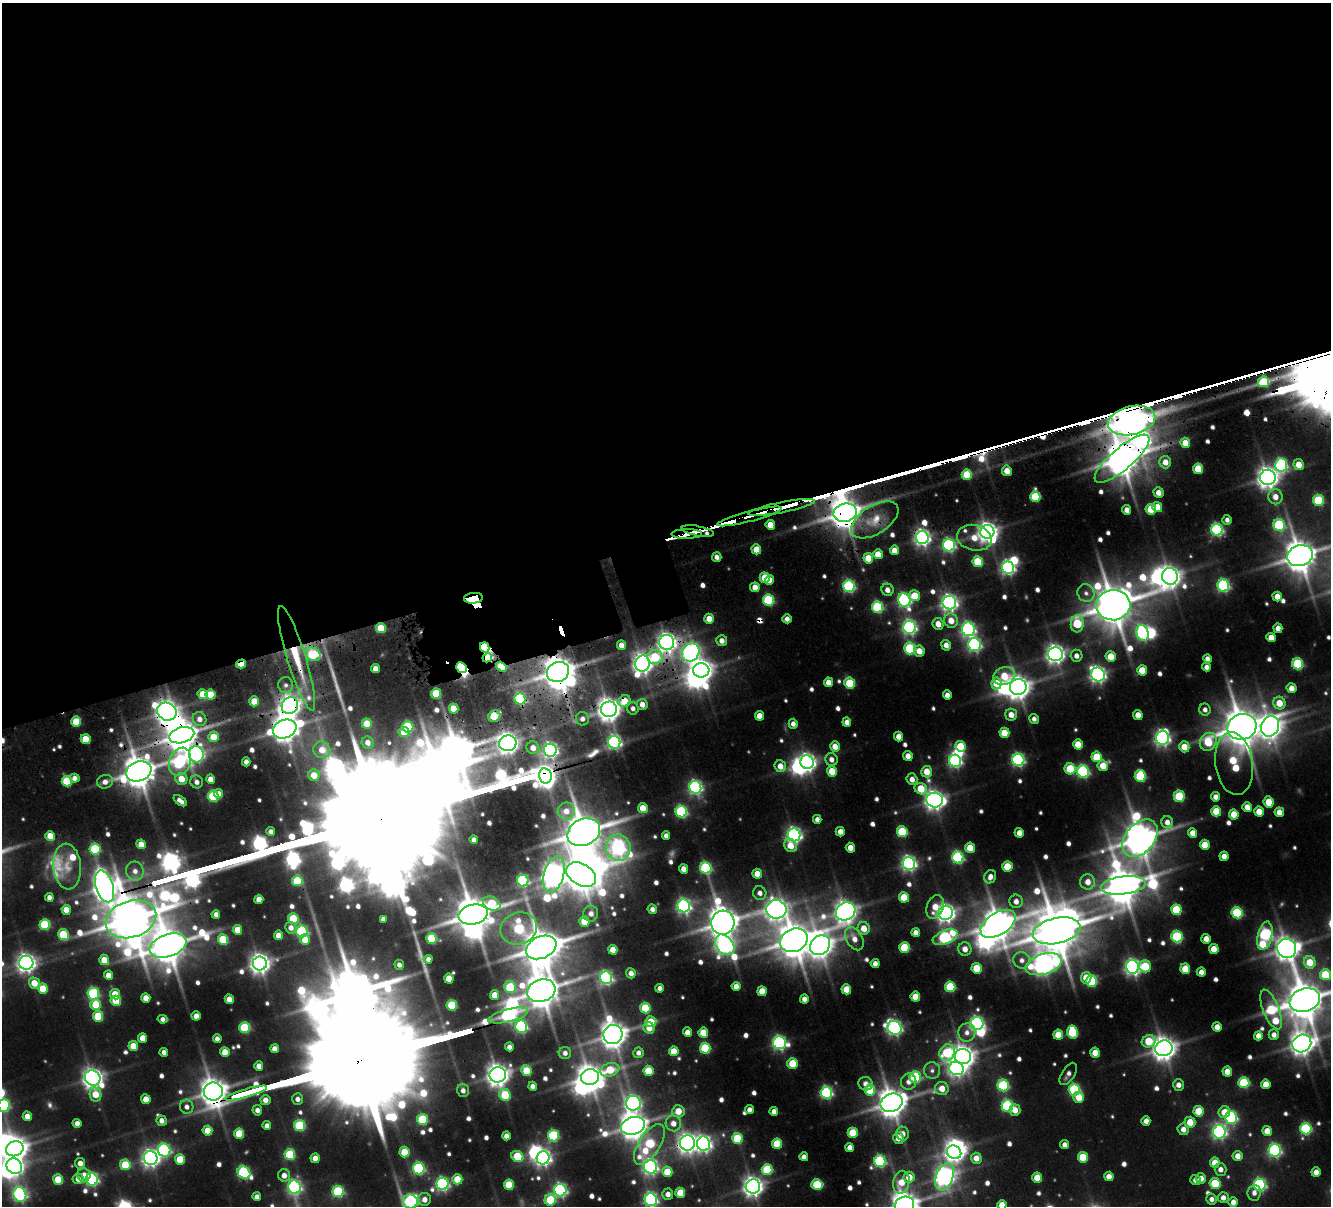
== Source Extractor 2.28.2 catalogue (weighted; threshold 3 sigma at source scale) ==
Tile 2 of 4 x 4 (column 2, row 1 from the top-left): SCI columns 1508-2836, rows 4104-5307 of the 5674 x 5679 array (HDU 1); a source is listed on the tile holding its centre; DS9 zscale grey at full resolution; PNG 1333 x 1208 px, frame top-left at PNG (2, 3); each listed source drawn as its Kron ellipse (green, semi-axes under 4 px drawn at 4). Shown black and unused: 46% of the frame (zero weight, under 3 of 5 exposures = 13% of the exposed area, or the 3 px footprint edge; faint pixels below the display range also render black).
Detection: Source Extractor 2.28.2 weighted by HDU 2 'WHT'; one run over the whole footprint, this tile lists its part. Background 0.103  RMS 0.0097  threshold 0.0438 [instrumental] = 3 sigma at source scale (4.5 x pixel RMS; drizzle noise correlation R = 1.50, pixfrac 1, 0.05/0.05 arcsec/px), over >= 5 px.
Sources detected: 748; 11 too faint to see at this stretch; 32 inside a brighter object's white glare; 13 cosmic-ray / hot-pixel residue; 6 long thin detections or spike segments (spike, bleed or trail) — neither listed nor drawn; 5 inside a brighter listed object's ellipse — not listed separately; of the other 681, all 500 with FLUX_AUTO >= 4.86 (the completeness limit of this list) listed and drawn (181 fainter detections not listed), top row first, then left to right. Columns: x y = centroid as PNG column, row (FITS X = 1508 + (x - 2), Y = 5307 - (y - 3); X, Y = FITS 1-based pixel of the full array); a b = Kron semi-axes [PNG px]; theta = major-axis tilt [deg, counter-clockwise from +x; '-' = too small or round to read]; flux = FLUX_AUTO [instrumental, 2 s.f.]
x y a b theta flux
1264 382 5 5 - 58
1131 420 24 14 13 3800
1185 443 5 5 - 17
1122 459 35 11 40 3100
1165 462 6 6 - 12
1299 464 5 5 - 14
1281 465 6 6 - 170
1198 469 5 5 - 33
1007 471 5 5 - 14
967 475 5 5 - 37
1268 477 7 7 - 830
1159 493 5 5 - 9.6
1035 497 5 5 - 60
1275 497 7 7 - 10
1318 500 5 5 - 65
781 507 34 5 11 2200
1157 507 5 5 - 15
1151 509 5 5 - 31
1127 510 5 4 - 8.5
845 513 12 9 14 2000
749 516 33 5 15 2300
875 520 26 14 32 26
1227 520 5 4 - 4.9
770 525 5 4 - 19
1279 525 6 5 - 99
1217 530 6 5 - 190
698 531 16 5 -11 740
987 532 7 7 - 710
687 534 15 5 1 690
922 538 6 6 - 440
974 538 17 12 -14 22
949 545 6 6 - 210
756 549 5 5 - 18
894 550 5 4 - 13
878 554 5 4 - 17
1300 556 13 10 17 2200
717 557 5 4 - 6.6
868 558 5 5 - 27
978 562 5 5 - 46
1008 568 6 6 - 280
1170 576 8 8 - 840
765 578 5 5 - 28
770 580 5 4 - 12
849 586 6 5 - 170
1223 586 6 6 - 170
755 587 5 4 - 14
887 590 6 6 - 7.4
1086 593 9 8 - 6.1
914 596 5 5 - 24
1277 596 5 4 - 13
473 598 9 5 6 1500
768 600 6 5 - 96
904 600 7 6 - 230
949 603 7 6 - 460
1113 605 17 15 4 3600
878 607 6 5 - 100
709 619 5 4 - 14
787 619 4 4 - 6.4
951 621 7 6 - 13
938 624 6 5 - 12
1077 624 9 6 84 55
910 627 6 6 - 290
381 628 5 5 - 37
1278 628 5 4 - 8.9
968 629 7 6 - 290
1142 633 8 6 -71 160
1271 637 5 4 - 14
722 641 5 5 - 8
667 642 7 7 - 670
974 644 6 6 - 230
621 645 5 4 - 12
946 645 5 5 - 7.1
485 647 5 4 - 310
910 648 6 5 - 90
919 651 5 5 - 13
691 652 9 8 - 380
313 654 8 6 -35 73
1055 654 7 7 - 610
1077 656 6 6 - 6.7
1111 656 5 5 - 21
655 657 7 7 - 50
297 658 55 9 -73 60
487 658 5 4 - 36
1207 659 4 4 - 6.3
643 663 8 7 - 720
241 664 5 3 - 29
1298 664 5 5 - 81
501 667 6 4 -33 38
1206 667 4 4 - 6
462 668 5 5 - 650
375 669 4 4 - 11
701 670 8 7 - 1000
1142 670 5 5 - 28
558 672 11 10 - 2100
1098 674 7 6 - 410
1004 676 11 8 21 33
828 682 5 4 - 11
850 683 5 5 - 57
997 683 6 5 - 21
286 685 8 7 - 4.9
1018 687 8 8 - 1100
1291 688 5 5 - 11
436 693 5 5 - 33
203 694 5 5 - 23
210 695 5 5 - 28
947 695 5 4 - 7.3
520 699 6 5 - 110
254 701 5 5 - 21
624 701 6 5 - 27
1279 703 6 6 - 20
642 704 5 5 - 9.8
290 705 9 8 - 800
453 708 5 5 - 19
633 708 6 6 - 5.1
609 709 8 7 - 1100
1205 710 6 5 - 5.5
167 712 10 8 -31 860
1011 715 6 5 - 11
1138 715 5 4 - 12
494 716 6 5 - 38
759 716 5 4 - 13
200 719 7 6 - 8.1
582 719 7 6 - 5
1034 719 5 4 - 5.1
76 722 5 5 - 33
847 722 5 4 - 7.6
367 724 5 5 - 25
793 724 5 4 - 6
1270 726 10 9 - 950
408 727 5 5 - 87
1242 727 15 12 16 3100
285 729 12 9 20 1300
404 732 5 5 - 15
1004 733 5 5 - 28
182 735 13 8 15 2200
899 736 5 4 - 11
213 737 5 5 - 21
1162 738 7 6 - 380
86 739 5 5 - 34
614 742 6 6 - 240
1208 742 9 8 - 42
368 743 6 6 - 8.7
508 743 8 8 - 760
1078 744 5 5 - 20
835 746 5 5 - 13
961 746 5 5 - 33
1184 747 5 5 - 15
533 748 6 6 - 9.2
322 750 8 8 - 15
550 750 6 6 - 350
196 754 8 7 - 280
908 756 5 4 - 8.5
1097 757 5 5 - 40
831 759 6 6 - 6.7
1018 760 6 6 - 220
955 761 6 6 - 210
180 762 14 10 67 120
246 762 4 4 - 6
807 762 7 6 - 510
1234 764 31 19 -82 60
780 766 6 5 - 13
1103 766 5 5 - 20
1070 769 5 5 - 48
139 771 13 9 20 2200
832 771 5 5 - 21
927 772 6 5 - 17
1083 772 6 6 - 170
314 775 6 5 - 15
545 776 7 6 - 780
1140 776 6 5 - 73
75 778 5 4 - 7.2
181 779 6 6 - 18
211 779 5 4 - 10
912 779 6 5 - 8.2
67 781 5 5 - 65
105 782 8 7 - 7.5
197 782 6 6 - 5.3
695 787 6 6 - 270
921 789 6 5 - 29
219 793 5 4 - 6.1
213 796 5 5 - 89
1179 796 5 5 - 53
1216 797 4 4 - 8.2
935 800 8 7 - 680
180 801 7 4 -36 7.4
1269 802 6 5 - 22
1247 807 5 4 - 12
643 808 5 5 - 18
566 811 8 8 - 13
1216 811 5 5 - 26
1259 811 5 4 - 16
681 812 6 5 - 140
1279 812 5 4 - 11
1234 814 5 5 - 22
817 819 4 4 - 5.5
1167 822 6 5 - 8.3
271 831 4 4 - 5
584 832 17 13 25 3100
840 832 5 4 - 9.4
902 832 5 5 - 68
1019 833 5 4 - 10
1193 833 5 4 - 11
794 835 6 6 - 360
50 836 5 4 - 16
666 836 4 4 - 5.6
1140 838 21 14 50 2400
474 840 4 4 - 5.7
141 844 5 4 - 16
1205 845 5 5 - 22
791 846 7 6 - 16
618 848 13 12 - 300
850 848 5 4 - 12
970 848 5 5 - 20
95 849 6 5 - 73
1224 856 5 4 - 8.7
958 858 6 5 - 140
909 863 6 6 - 330
67 866 23 14 -86 20
1007 867 5 5 - 30
706 868 6 5 - 130
684 869 5 4 - 9.8
135 871 10 8 -73 8.9
554 874 19 10 74 950
757 874 5 4 - 12
581 875 16 10 -30 2000
990 877 7 5 65 6.9
297 881 5 5 - 54
523 881 6 5 - 130
1088 882 7 7 - 11
1123 885 22 9 7 2600
105 886 16 8 -73 1200
760 893 7 6 - 6.4
49 897 4 4 - 5.8
904 897 5 5 - 27
259 899 5 4 - 12
1016 901 7 6 - 7.6
492 903 9 6 -25 46
684 906 6 6 - 310
935 907 12 8 67 16
652 909 5 4 - 5.9
776 909 10 9 - 800
66 910 5 4 - 16
1176 910 5 5 - 56
846 911 10 8 30 890
946 913 7 7 - 590
1237 913 5 5 - 98
216 914 4 4 - 5.9
473 914 15 10 13 3000
591 914 8 7 - 7.4
131 919 26 18 18 4800
293 919 5 5 - 51
383 919 4 4 - 4.9
584 921 5 5 - 30
723 923 12 11 - 1900
998 924 20 11 33 2100
45 925 5 5 - 74
291 928 6 5 - 7.4
519 928 19 16 17 93
864 928 6 6 - 16
237 930 5 4 - 20
302 931 6 5 - 140
1057 931 24 12 13 4500
916 932 4 4 - 7.1
63 935 5 5 - 58
279 935 5 4 - 12
1265 936 14 7 77 180
945 937 13 7 22 160
1177 937 6 5 - 95
431 939 5 5 - 72
854 939 12 8 -61 12
1206 939 5 4 - 10
223 940 5 5 - 56
305 940 5 5 - 18
794 940 14 11 23 2500
725 945 11 8 -51 450
820 945 11 9 44 1200
168 946 19 11 20 2800
541 947 16 11 24 3100
904 947 5 5 - 45
1287 948 10 9 - 1100
965 949 7 6 - 9.8
1214 949 5 5 - 16
613 950 5 4 - 16
428 959 4 4 - 5.2
104 960 5 5 - 20
1022 960 8 8 - 6.9
1310 962 6 6 - 25
26 963 7 7 - 610
260 963 7 7 - 720
875 964 4 4 - 7.8
1044 964 19 10 17 770
399 965 5 4 - 5
1145 966 6 5 - 43
1133 967 7 6 - 400
977 968 5 5 - 35
1185 969 5 5 - 26
1201 972 4 4 - 6.9
631 973 5 4 - 6.6
108 975 5 4 - 12
1325 975 5 5 - 44
449 978 5 4 - 20
606 978 6 6 - 210
1086 978 6 5 - 20
1092 981 6 5 - 81
34 983 5 5 - 18
736 986 4 4 - 9.1
510 987 6 6 - 45
950 987 5 5 - 61
660 988 4 4 - 6
43 989 5 5 - 36
846 989 5 5 - 22
541 991 14 11 19 2500
762 991 5 4 - 19
93 994 6 5 - 130
115 994 5 5 - 25
494 995 5 4 - 15
915 997 5 5 - 21
146 998 5 4 - 12
229 999 5 4 - 13
804 999 4 4 - 6.8
1305 1000 15 11 19 3500
116 1001 5 5 - 37
96 1005 5 5 - 38
452 1005 5 5 - 66
645 1008 5 5 - 48
1271 1010 21 8 -69 86
98 1016 5 5 - 43
196 1016 4 4 - 9.5
508 1016 20 6 14 210
163 1019 5 4 - 5.1
651 1022 5 5 - 25
977 1024 6 6 - 270
521 1027 6 5 - 170
1217 1027 5 4 - 8.7
245 1028 5 5 - 81
649 1028 6 5 - 13
894 1028 7 6 - 350
687 1032 5 4 - 11
1072 1032 6 5 - 62
703 1033 5 5 - 27
967 1033 9 8 - 7.4
613 1035 10 9 - 1500
1058 1035 5 5 - 22
1274 1035 5 5 - 6.5
1258 1036 4 4 - 8
142 1038 5 4 - 13
217 1039 4 4 - 5.6
1149 1041 7 6 - 33
780 1043 6 6 - 260
1302 1044 10 8 29 1100
133 1046 5 5 - 22
509 1047 4 4 - 6.3
705 1048 5 5 - 71
1164 1048 9 8 - 1200
275 1049 4 4 - 9.1
674 1051 5 5 - 22
164 1052 4 4 - 6.3
225 1052 5 5 - 17
565 1053 6 6 - 5.3
638 1053 5 5 - 5.7
947 1053 9 7 62 79
1095 1053 5 4 - 16
963 1057 8 7 - 980
792 1063 5 5 - 36
259 1066 5 4 - 8.2
956 1068 7 6 - 360
610 1070 10 6 18 32
932 1070 8 8 - 4.9
526 1071 5 5 - 33
648 1071 5 5 - 38
1227 1072 5 4 - 14
1068 1074 12 6 58 5.5
498 1075 8 7 - 1000
590 1077 9 8 - 1400
915 1077 6 5 - 86
93 1078 8 7 - 660
909 1082 8 7 - 6.9
1244 1083 5 5 - 78
866 1084 7 6 - 7.2
1266 1084 5 5 - 16
1003 1085 6 5 - 110
1178 1085 6 5 - 7.2
533 1086 4 4 - 5.7
942 1088 7 6 - 13
463 1090 7 6 - 5.6
870 1090 5 5 - 37
1074 1090 6 5 - 130
213 1091 9 9 - 1500
246 1093 22 3 16 1600
826 1093 6 5 - 180
96 1094 7 6 - 18
505 1095 6 5 - 48
1079 1097 5 5 - 21
146 1099 5 4 - 16
298 1099 6 5 - 5.8
265 1100 5 5 - 8.6
633 1103 7 7 - 320
891 1103 11 9 21 1800
4 1105 6 6 - 110
1007 1106 6 5 - 130
187 1107 7 6 - 5.7
257 1110 5 5 - 5.7
749 1110 4 4 - 6.6
1015 1110 5 5 - 11
678 1111 6 6 - 17
774 1111 4 4 - 9.1
1198 1111 5 5 - 25
1224 1112 6 5 - 19
27 1116 5 4 - 11
1231 1117 6 6 - 170
422 1119 5 5 - 73
162 1121 5 5 - 7.3
1146 1121 5 4 - 8.3
1190 1122 5 5 - 19
77 1123 4 4 - 6.7
673 1123 8 7 - 9.8
300 1125 5 5 - 82
267 1126 4 4 - 7
633 1126 12 8 15 1500
1183 1129 6 5 - 8
1306 1129 5 5 - 120
207 1131 5 5 - 17
1267 1131 5 5 - 13
1219 1132 7 6 - 290
853 1133 5 5 - 37
239 1134 5 5 - 34
903 1134 7 6 - 7.6
506 1136 4 4 - 7.1
553 1136 5 5 - 110
737 1138 5 5 - 55
898 1138 6 5 - 13
687 1143 7 7 - 680
649 1144 23 10 57 87
704 1144 7 6 - 400
777 1144 5 5 - 36
1064 1145 4 4 - 6.5
850 1148 4 4 - 7.8
15 1149 9 7 24 1100
164 1150 6 6 - 180
1275 1150 6 6 - 210
404 1152 5 5 - 30
954 1152 7 6 - 510
290 1154 5 5 - 68
517 1156 6 5 - 43
1238 1156 5 5 - 10
804 1157 4 4 - 5.6
1083 1157 5 5 - 36
151 1158 7 7 - 520
315 1158 5 4 - 11
543 1158 6 6 - 400
976 1158 5 5 - 11
180 1159 5 5 - 29
880 1161 6 5 - 150
80 1163 5 5 - 8.3
1215 1163 5 5 - 16
125 1165 5 5 - 41
14 1166 8 7 - 450
650 1167 7 6 - 340
419 1168 6 6 - 150
767 1169 5 5 - 68
1221 1169 6 6 - 6.6
667 1172 5 5 - 29
1316 1172 5 4 - 9
244 1173 7 5 -40 150
84 1175 6 6 - 8.4
284 1175 6 6 - 7.7
1109 1176 5 4 - 10
909 1177 5 5 - 19
945 1177 14 8 68 680
1037 1178 5 5 - 20
1201 1178 5 5 - 10
78 1179 5 5 - 9.6
92 1179 6 6 - 230
457 1179 5 5 - 24
58 1180 5 5 - 31
1195 1180 5 5 - 5.4
901 1182 11 8 78 20
443 1184 6 6 - 220
817 1184 5 5 - 54
1215 1184 5 5 - 54
509 1185 5 5 - 40
1260 1185 6 6 - 190
753 1186 7 7 - 710
294 1187 7 6 - 250
560 1190 6 6 - 240
338 1191 5 5 - 98
680 1193 5 5 - 26
1254 1193 8 6 84 5.6
20 1194 8 6 -68 240
668 1194 5 5 - 7.2
257 1197 4 4 - 5.8
1223 1198 5 5 - 7
424 1199 6 6 - 7.6
1212 1199 5 5 - 5.9
550 1200 6 5 - 50
651 1200 6 6 - 250
410 1201 7 7 - 170
1233 1202 5 5 - 7.7
904 1205 10 8 18 1600
1002 1205 5 4 - 15
Overlapping masked pixels (flux is a lower limit): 43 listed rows (the first 20) at x y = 1131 420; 1122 459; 1035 497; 781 507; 845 513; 749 516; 875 520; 698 531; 687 534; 922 538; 756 549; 473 598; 381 628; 667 642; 485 647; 691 652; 313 654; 655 657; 297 658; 487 658
Isophote crosses this tile's border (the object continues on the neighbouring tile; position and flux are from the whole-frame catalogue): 8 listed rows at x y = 1300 556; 1305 1000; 4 1105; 15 1149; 651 1200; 410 1201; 904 1205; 1002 1205